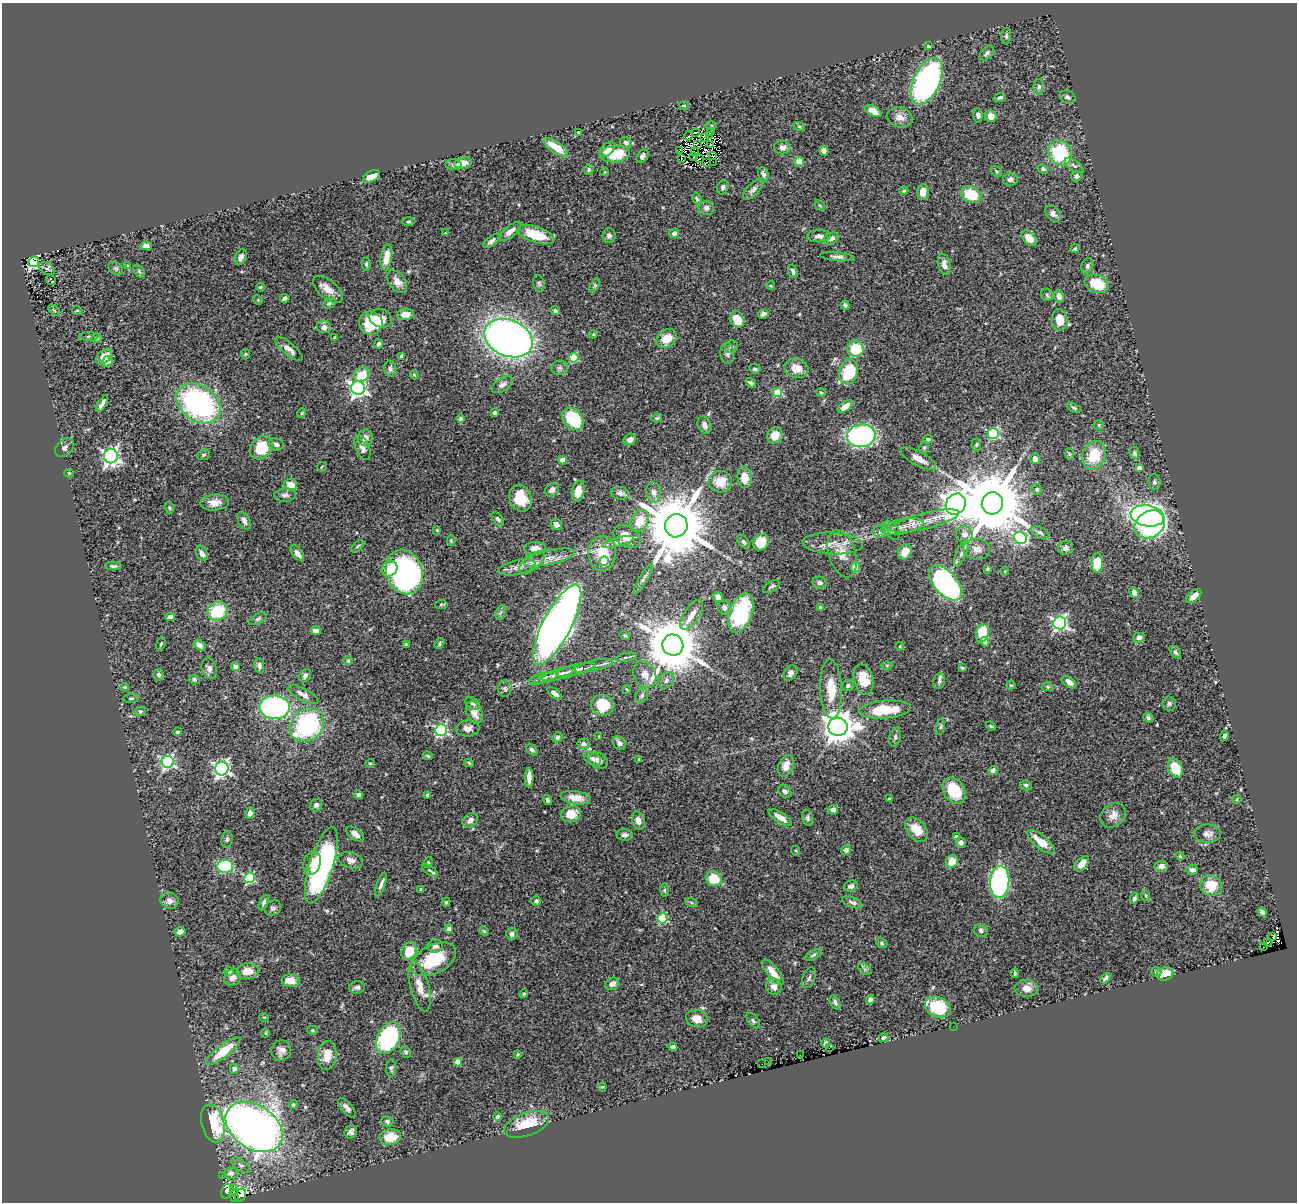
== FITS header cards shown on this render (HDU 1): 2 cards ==
NAXIS1  =                 1295
NAXIS2  =                 1200

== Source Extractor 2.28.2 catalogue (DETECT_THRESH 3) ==
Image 1295 x 1200 px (HDU 1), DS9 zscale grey, 1 PNG px = 1 image px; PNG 1299 x 1204 px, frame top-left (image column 1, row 1200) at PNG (2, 3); each listed source drawn as its Kron ellipse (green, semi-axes under 4 px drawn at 4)
Background 0.831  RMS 0.038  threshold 0.115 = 3 sigma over >= 5 px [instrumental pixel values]
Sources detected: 460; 7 with non-positive FLUX_AUTO (blend fragments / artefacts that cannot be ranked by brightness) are neither listed nor drawn; the other 453 listed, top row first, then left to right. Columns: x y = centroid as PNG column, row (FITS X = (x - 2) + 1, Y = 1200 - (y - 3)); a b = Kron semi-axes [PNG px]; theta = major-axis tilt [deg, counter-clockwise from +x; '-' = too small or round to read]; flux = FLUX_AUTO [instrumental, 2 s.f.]
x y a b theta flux
1006 36 8 5 89 4.7
928 46 4 3 - 5
987 53 9 5 46 7.8
927 81 25 13 64 780
1039 87 8 5 88 5.7
1068 97 8 6 -24 6.8
1000 98 6 3 22 5.8
684 105 4 3 - 2.3
873 111 9 5 -29 19
978 115 7 5 -83 6
991 116 6 5 - 29
900 117 13 9 -15 21
711 125 6 4 1 3.7
799 126 6 3 -20 3.2
578 132 3 2 - 2.1
695 132 3 2 - 2.2
711 132 3 2 - 3.8
710 135 3 2 - 0.46
689 136 5 2 - 4.5
704 138 3 2 - 2.9
626 143 6 5 - 7.3
697 144 2 2 - 3.1
710 145 2 2 - 3
556 147 14 5 -34 49
782 148 8 6 -9 11
607 149 9 5 46 23
679 150 4 2 - 2.1
694 151 3 2 - 2.8
824 151 4 4 - 13
1060 153 13 11 -58 150
614 154 15 8 5 79
642 156 7 5 54 9.1
713 156 3 2 - 1.7
693 157 3 2 - 1.7
681 158 2 2 - 0.69
699 159 2 2 - 2.6
799 161 5 4 - 26
706 162 3 2 - 2.2
713 162 2 2 - 1.7
463 163 9 5 13 24
454 165 8 5 -5 6.7
1074 166 11 5 -35 7.1
1043 169 6 4 -29 4.9
589 170 5 4 - 4.4
996 171 6 4 -46 3.8
605 172 4 3 - 1.9
763 174 7 5 -75 8
372 176 9 5 27 27
1076 176 5 5 - 8.2
1010 179 7 6 - 9.5
723 187 7 5 74 6.8
753 189 13 6 46 9.9
904 190 4 4 - 4.1
923 192 8 6 82 25
971 195 10 8 -22 78
697 199 6 4 -68 4.8
820 205 6 3 -45 2.6
706 208 8 7 - 12
1053 214 9 6 -48 11
408 222 7 3 1 3.6
510 232 13 6 38 19
445 233 4 3 - 2
674 233 5 4 - 11
536 235 19 8 -18 80
609 235 7 6 - 9.1
819 236 12 6 1 11
831 238 7 5 25 16
1029 238 9 6 -45 32
492 241 10 5 37 9.4
146 246 5 4 - 10
1075 249 5 4 - 3.4
241 257 8 5 63 9.8
386 257 13 5 80 29
837 257 17 4 -5 10
34 262 5 5 - 480
366 264 6 4 -89 5.1
944 264 11 6 -75 17
127 266 4 3 - 2.8
1087 266 8 5 68 7.3
116 268 8 5 -34 5.5
47 269 9 5 -28 5.9
139 271 7 4 -55 4.5
793 271 7 4 -70 7.6
51 280 5 3 - 36
397 282 12 8 -54 18
539 283 8 5 -73 4.9
1097 284 12 8 -21 73
595 285 7 4 59 4.3
771 286 4 3 - 2.1
260 287 4 3 - 3.4
328 289 18 9 -40 26
1047 295 6 6 - 5
1059 296 6 5 - 15
285 298 5 4 - 8.5
258 300 5 4 - 2.5
329 303 6 5 - 6.4
845 305 4 3 - 6.3
54 310 7 4 -44 3.6
77 310 5 3 - 2.4
555 311 5 4 - 5.8
406 314 8 5 2 22
763 314 5 4 - 6.3
381 318 11 9 -19 22
737 319 8 7 - 48
1060 320 11 8 -86 36
371 323 12 11 - 86
324 327 7 6 - 13
593 334 4 3 - 2.6
89 336 9 3 0 4.2
97 338 5 4 - 5.1
334 338 3 3 - 3.5
508 338 25 18 -23 1600
667 338 11 8 33 44
379 344 4 3 - 7.3
731 347 7 6 - 5.3
289 349 17 6 -39 16
856 349 8 8 - 78
727 353 10 7 -86 9
245 354 5 3 - 2.4
401 356 3 3 - 5.7
104 357 9 6 45 25
574 358 5 5 - 120
108 361 5 5 - 15
560 368 8 7 - 7.3
796 368 12 9 -13 34
390 369 8 6 -89 7.6
755 369 5 4 - 4.5
848 372 13 9 75 130
362 374 8 7 - 62
414 375 5 3 - 2.9
751 383 5 3 - 5.9
502 385 12 6 31 11
358 388 7 6 - 860
777 392 4 4 - 130
821 393 4 3 - 2.6
199 403 24 17 -35 540
102 404 9 3 60 13
845 407 8 4 36 22
1074 408 7 3 -29 4.3
302 413 5 3 - 2.3
495 413 4 3 - 8.5
657 418 5 3 - 3.9
460 419 4 4 - 6.2
573 419 12 9 -51 130
705 425 9 6 -65 11
1099 425 5 4 - 3
993 434 5 5 - 260
775 435 8 7 - 27
861 436 14 11 8 540
365 438 8 7 - 16
928 439 5 3 - 4.1
630 440 6 5 - 14
276 444 8 6 -15 8.6
976 445 6 4 87 3.7
924 447 6 4 75 4.3
65 448 11 7 45 9.1
261 448 13 10 46 94
362 448 13 7 -67 15
1134 453 6 5 - 4.7
1069 454 6 4 -87 3.4
204 455 6 5 - 4.2
1094 455 14 11 66 78
111 456 7 7 - 850
918 459 20 7 -28 23
1035 459 5 5 - 16
562 460 4 4 - 31
322 467 5 3 - 2.6
1139 468 4 4 - 16
69 473 4 4 - 2.3
745 477 11 7 -85 28
720 482 11 11 - 41
1154 482 8 6 -83 5.9
291 485 6 5 - 31
1037 489 5 5 - 6.1
552 490 8 6 41 13
578 491 11 6 78 30
654 492 10 7 -82 15
620 493 9 6 -10 12
285 495 11 6 4 10
521 498 14 11 -67 69
215 503 14 8 5 28
992 503 11 10 - 26000
956 504 11 9 56 3800
169 508 6 4 -68 3.7
1147 516 17 10 -10 850
498 519 8 5 -51 5.5
244 521 9 6 -65 11
639 521 12 8 61 47
925 521 35 8 14 44
556 524 6 5 - 15
1150 524 16 13 36 970
676 526 12 11 - 26000
902 527 21 7 11 28
437 530 3 3 - 2.3
891 530 11 6 -50 8.9
881 531 7 6 - 10
1040 533 10 5 -26 6.4
964 534 8 8 - 14
627 536 15 10 -30 33
1021 538 6 6 - 290
451 541 5 4 - 2.9
618 542 16 4 15 13
743 542 8 4 -50 6.1
761 542 9 7 50 42
833 543 30 10 -3 40
358 546 8 3 41 3.4
535 548 11 6 1 22
1066 548 7 7 - 11
977 549 13 10 -6 22
905 552 8 6 59 32
202 553 8 5 -64 11
297 553 9 5 -54 12
602 553 18 13 89 61
961 553 14 5 67 11
842 554 24 13 -73 45
549 558 26 7 12 29
604 561 5 4 - 57
532 562 15 7 38 17
1097 563 9 6 89 52
113 566 8 4 -1 5.8
517 567 19 7 12 21
855 567 5 4 - 66
389 568 8 7 - 27
987 569 3 3 - 4.2
1005 571 5 3 - 2.1
404 572 23 18 -71 690
644 578 17 4 59 8.6
820 583 7 6 - 8.6
946 583 21 11 -48 540
771 587 9 5 34 6.1
1134 593 5 4 - 15
1194 596 9 5 42 23
718 597 5 4 - 15
441 604 6 4 7 3.5
724 607 7 6 - 8.4
820 607 3 3 - 4.7
217 611 10 9 - 110
501 612 7 4 70 5.1
741 613 20 11 70 220
692 615 17 7 57 23
170 617 5 4 - 20
258 619 9 5 29 5.9
1060 623 6 6 - 570
557 625 44 14 62 2800
316 631 5 4 - 21
982 633 9 6 78 91
625 635 5 4 - 3.1
1139 638 6 5 - 8.4
985 642 4 4 - 15
439 643 6 4 56 4.9
161 644 7 4 71 3.9
406 644 4 3 - 4.2
199 645 6 5 - 11
673 645 10 10 - 17000
900 646 4 3 - 2.2
1175 652 7 5 -52 6.2
626 657 11 3 11 5.5
348 661 4 3 - 3.4
235 666 5 4 - 8.3
259 666 7 5 -82 7
593 666 20 5 12 18
887 666 5 3 - 2.9
209 668 10 7 -73 10
962 668 4 3 - 3.4
576 670 20 5 14 15
568 672 28 5 15 18
790 673 8 6 51 11
645 674 14 11 -63 22
159 675 6 5 - 7.1
555 675 22 5 19 14
305 676 7 5 56 8.2
543 678 15 5 15 11
194 679 5 4 - 6.7
863 679 15 9 -74 56
666 680 9 7 55 11
939 681 8 6 78 6.5
1069 682 8 5 -38 15
1011 685 4 4 - 3.4
848 686 6 5 - 6.2
125 687 4 3 - 2.7
1048 687 5 4 - 4
505 689 8 6 -89 6.4
627 689 5 3 - 2.2
831 689 29 11 -87 63
555 693 9 4 -41 14
303 694 17 6 -28 14
642 695 7 6 - 6.3
131 698 8 3 4 3.7
473 703 8 5 -38 6.5
1169 703 7 7 - 6.1
603 705 12 10 -10 77
275 707 15 11 -2 430
885 710 26 9 4 100
140 711 6 4 18 3.3
474 712 11 7 -66 25
1148 718 5 4 - 6.3
307 725 18 15 44 330
991 726 6 3 -44 2.8
838 727 9 9 - 4400
941 727 8 4 81 4.2
468 728 12 8 4 14
441 730 6 6 - 400
178 732 4 4 - 5.4
599 736 3 3 - 2.2
1224 736 5 4 - 6.6
557 737 5 5 - 7.2
895 737 10 5 76 7.3
619 743 8 5 -52 13
583 744 6 5 - 11
532 750 6 4 -44 7.5
428 756 5 3 - 3.8
593 758 9 6 -28 9.6
639 759 3 2 - 2
598 761 10 7 -26 17
168 762 6 6 - 490
370 763 5 4 - 3.1
469 763 4 3 - 3.1
786 766 11 7 66 23
1175 768 10 6 -63 74
222 769 7 6 - 760
993 771 4 4 - 33
529 778 9 4 -89 24
1026 785 6 5 - 5
785 791 7 5 -45 7.3
954 791 14 10 -57 88
359 795 4 4 - 11
428 795 4 3 - 8.6
576 798 15 6 -8 32
889 799 4 4 - 2.5
1237 799 5 3 - 2.6
547 800 5 4 - 4.7
316 805 6 6 - 7.8
833 810 5 4 - 8.7
250 813 6 4 74 9.8
571 814 10 8 14 44
1113 815 14 11 38 22
780 817 13 5 -33 20
807 818 8 5 -76 5.9
470 820 8 6 40 13
638 821 9 6 -75 14
917 830 14 9 -49 38
355 834 10 5 -36 17
1207 834 13 9 0 14
625 835 8 6 -7 11
956 837 4 4 - 14
227 839 8 5 81 5.3
1041 842 17 6 -38 44
961 843 5 5 - 9.8
846 850 5 5 - 8.7
796 851 5 3 - 2.6
1180 856 4 4 - 2.5
351 860 12 7 -16 12
952 861 6 6 - 35
428 862 5 4 - 3.6
312 863 12 8 73 30
1082 864 9 5 48 22
321 865 40 12 73 500
225 866 8 6 0 160
1161 866 6 5 - 12
430 870 9 4 -35 4.7
1192 870 6 5 - 8.9
250 878 5 5 - 220
714 879 8 7 - 61
1000 882 16 9 85 440
381 885 12 3 70 9.2
851 886 7 5 16 8.7
1211 886 11 10 - 57
421 890 3 3 - 3.3
664 890 6 4 89 3.6
1146 896 5 3 - 3.1
1134 898 5 4 - 6.9
169 901 9 8 - 13
536 901 5 5 - 9
264 902 8 4 66 7.1
446 902 4 4 - 3.8
691 902 6 4 -20 4.4
852 902 10 5 -21 7.6
273 908 8 7 - 7.7
1262 912 5 4 - 7.6
662 918 5 5 - 160
449 929 4 4 - 8.3
981 930 7 6 - 6.6
484 931 5 4 - 2.9
180 932 5 4 - 12
512 934 6 6 - 8.5
1273 936 4 2 - 44
1268 942 4 4 - 42
882 943 6 4 -24 3.6
435 946 7 6 - 8.4
1263 946 4 2 - 24
409 951 9 7 62 53
813 955 9 4 27 5
433 959 24 14 27 110
865 969 7 4 -34 5.4
229 971 4 4 - 11
248 971 11 8 8 36
773 972 15 6 -52 31
1156 972 5 5 - 4
1015 973 4 3 - 3.4
1165 974 8 6 18 38
232 978 9 8 - 14
809 978 11 6 69 7.9
1105 978 6 3 44 5.6
291 981 9 6 -7 32
612 984 7 5 28 14
357 987 8 6 12 8.2
420 987 25 9 -76 35
774 987 8 8 - 14
1026 988 12 8 -3 21
524 994 4 3 - 3.1
870 1000 5 4 - 7.1
835 1002 8 5 -61 6.2
938 1007 13 9 -26 150
264 1017 5 3 - 2.2
697 1019 11 8 -16 23
753 1021 9 5 -53 5.5
953 1026 2 2 - 5.2
312 1030 5 4 - 3.7
266 1033 4 4 - 2.9
388 1038 17 11 64 320
884 1038 5 4 - 6.9
826 1043 4 4 - 10
673 1047 4 4 - 22
829 1048 2 2 - 17
281 1050 10 10 - 15
223 1051 21 6 38 77
406 1052 6 5 - 5.1
518 1054 3 3 - 2.5
327 1055 14 9 84 36
800 1055 3 2 - 5.9
458 1062 4 4 - 45
768 1062 2 2 - 13
762 1064 2 2 - 1.9
391 1068 8 5 84 5.5
234 1069 5 4 - 12
602 1087 4 4 - 2.8
293 1104 4 3 - 2.7
347 1108 12 5 -50 8.7
498 1117 4 4 - 9.9
387 1121 6 5 - 5.8
213 1123 19 11 -76 150
526 1124 23 11 19 83
254 1127 31 21 -34 2100
351 1132 7 6 - 9.3
390 1137 11 7 14 54
241 1165 10 5 -37 7.5
231 1173 7 5 -2 8.5
222 1176 3 2 - 4.2
233 1188 3 3 - 8.7
227 1191 7 5 68 210
234 1192 3 2 - 40
240 1195 7 5 62 84
234 1197 3 2 - 12
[7 non-positive-flux detections neither listed nor drawn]